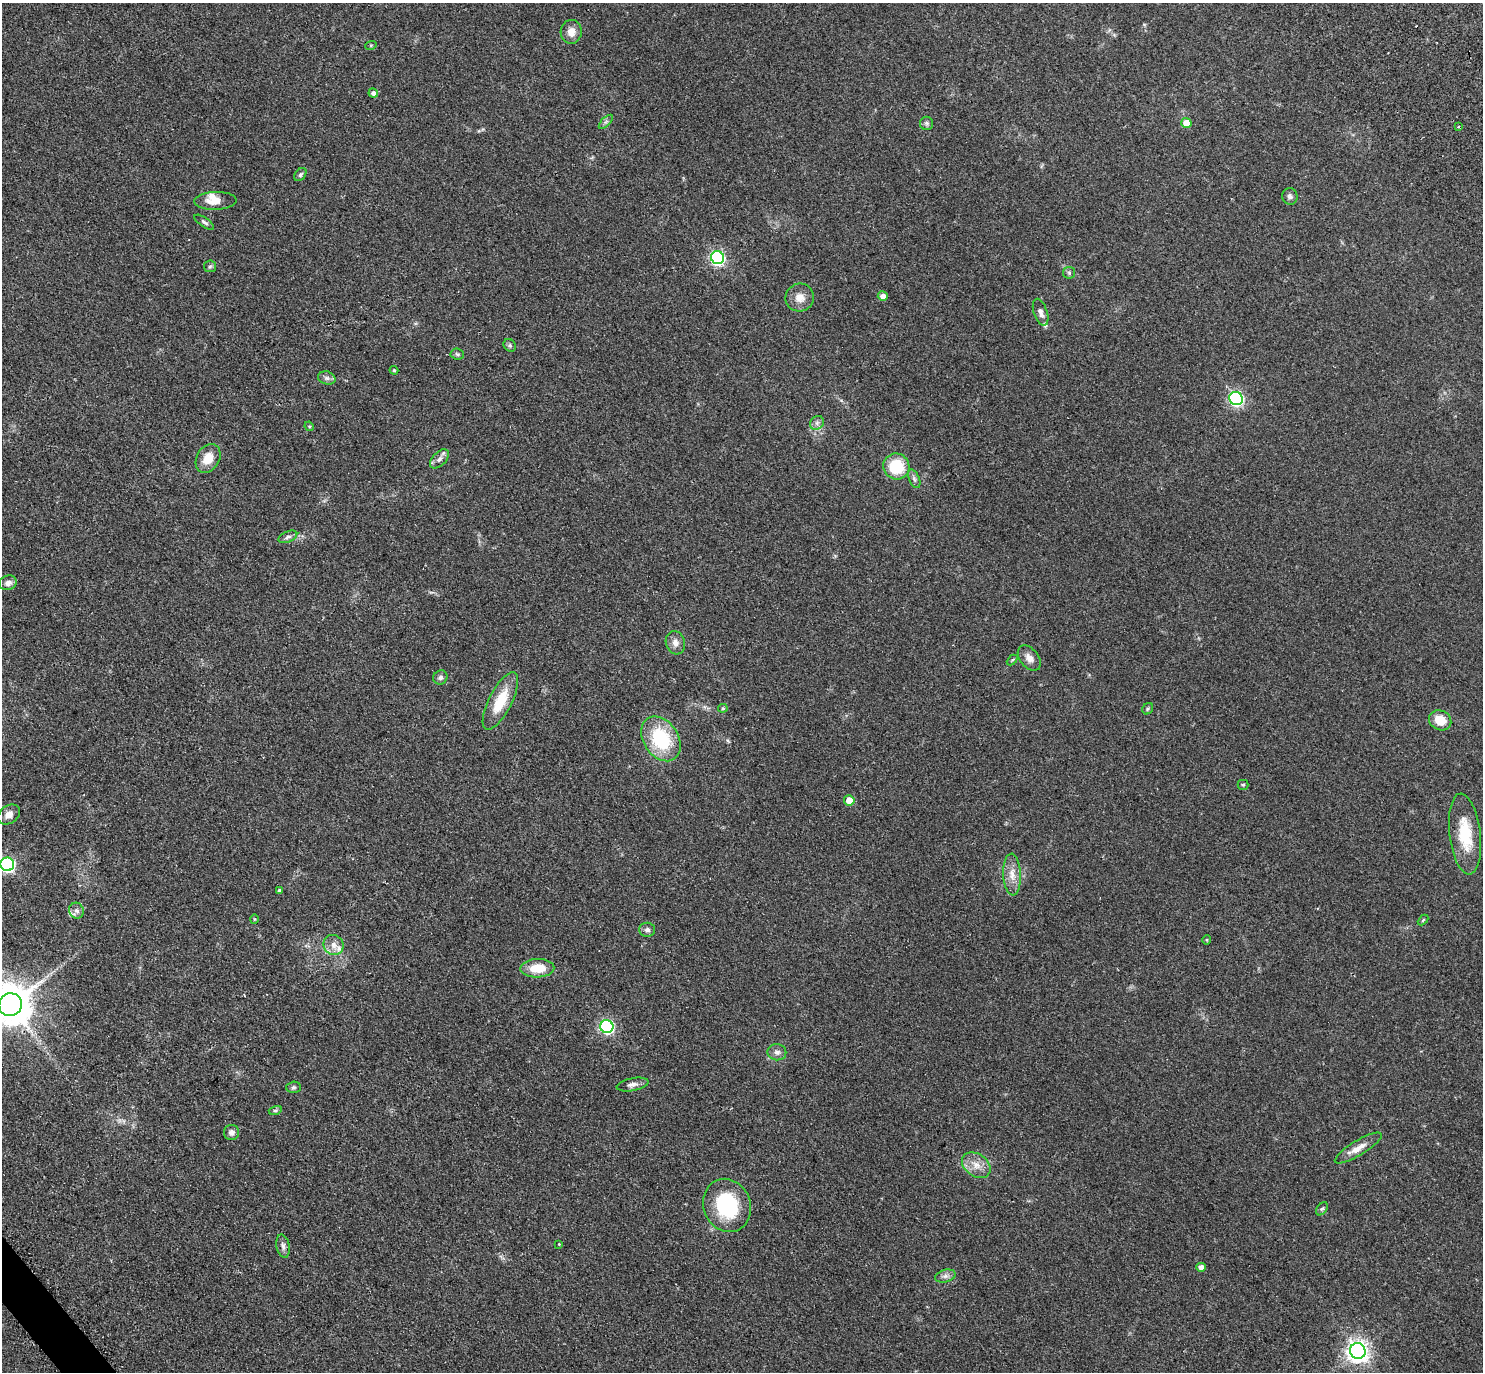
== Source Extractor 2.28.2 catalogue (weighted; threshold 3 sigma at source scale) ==
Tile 7 of 4 x 4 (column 3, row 2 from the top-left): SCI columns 3155-4635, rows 3203-4572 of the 6266 x 6263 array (HDU 1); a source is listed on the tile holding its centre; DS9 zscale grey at full resolution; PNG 1485 x 1374 px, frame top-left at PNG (2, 3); each listed source drawn as its Kron ellipse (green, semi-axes under 4 px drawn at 4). Shown black and unused: <1% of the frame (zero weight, under 2 of 3 exposures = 11% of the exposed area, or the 3 px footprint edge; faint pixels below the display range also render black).
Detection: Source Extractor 2.28.2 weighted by HDU 2 'WHT'; one run over the whole footprint, this tile lists its part. Background 0.094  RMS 0.0087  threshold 0.0392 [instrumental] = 3 sigma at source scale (4.5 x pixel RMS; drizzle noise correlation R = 1.50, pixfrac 1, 0.05/0.05 arcsec/px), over >= 5 px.
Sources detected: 73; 4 inside a brighter listed object's ellipse — not listed separately; the other 69 listed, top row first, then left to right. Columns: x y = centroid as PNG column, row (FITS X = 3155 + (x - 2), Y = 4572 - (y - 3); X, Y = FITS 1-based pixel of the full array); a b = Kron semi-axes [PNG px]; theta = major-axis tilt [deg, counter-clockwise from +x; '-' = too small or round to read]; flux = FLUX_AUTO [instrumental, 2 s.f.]
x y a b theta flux
571 32 12 10 86 7.5
371 45 6 3 18 0.86
373 93 5 4 - 3
606 122 9 3 45 1.6
927 123 6 6 - 1.9
1186 123 5 5 - 12
1458 127 3 3 - 1.8
300 175 7 5 51 1.7
1290 196 8 7 - 2.9
215 201 21 9 2 9.3
204 222 11 4 -34 2.2
718 258 6 6 - 150
210 266 6 5 - 1.8
1069 273 6 5 - 1.5
883 296 5 5 - 5.1
800 298 14 14 - 8.7
1041 312 14 7 -72 4.3
510 345 7 5 -47 1.5
457 354 6 5 - 1.5
394 370 4 4 - 0.98
327 378 9 6 -15 2.7
1236 398 7 6 - 160
817 423 7 6 - 2.7
309 426 5 4 - 0.95
208 458 15 11 59 14
439 459 11 6 45 3.7
896 466 13 13 - 32
914 479 10 5 -65 2.4
288 537 10 5 23 2.6
8 583 9 7 18 4.4
675 643 12 9 -72 5.6
1029 658 14 9 -51 5.7
1012 660 6 4 44 0.95
440 677 7 6 - 2.6
500 701 32 11 63 26
723 708 5 4 - 0.96
1148 709 6 5 - 1.3
1440 720 11 9 -25 15
661 739 24 17 -56 56
1243 785 5 5 - 1.1
849 800 5 5 - 16
9 814 12 9 36 6.1
1465 834 41 15 -83 33
7 864 7 6 - 150
1012 875 21 9 -87 9.3
279 890 3 3 - 2.4
76 911 8 7 - 2.8
254 919 4 4 - 0.87
1423 920 6 4 45 0.92
647 930 8 7 - 3
1207 940 5 3 - 0.84
333 945 10 9 - 6
537 968 17 9 2 19
10 1005 12 11 - 3200
607 1027 6 6 - 140
777 1052 9 8 - 3.7
633 1085 16 6 10 4.3
293 1087 7 5 1 1.6
275 1110 7 4 17 1.2
231 1132 7 7 - 3.9
1358 1148 27 7 31 9.2
976 1165 15 11 -35 9.8
727 1205 27 23 -68 65
1322 1209 7 5 52 1.5
559 1244 3 3 - 0.65
283 1246 12 6 -78 3.5
1201 1267 4 4 - 5.5
945 1276 10 6 15 3.3
1358 1351 8 7 - 550
Overlapping masked pixels (flux is a lower limit): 1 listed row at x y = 10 1005
Isophote crosses this tile's border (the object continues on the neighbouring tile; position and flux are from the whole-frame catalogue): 2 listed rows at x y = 7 864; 10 1005